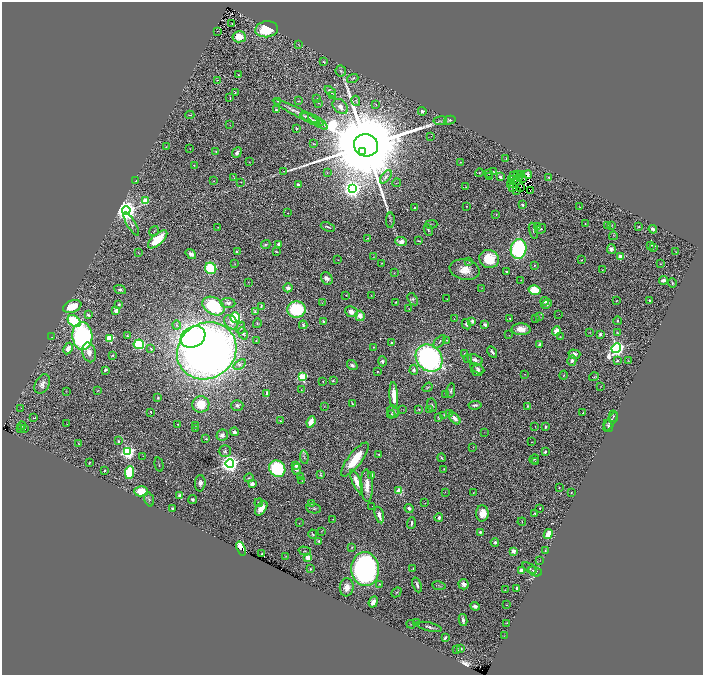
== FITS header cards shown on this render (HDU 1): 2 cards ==
NAXIS1  =                 1401
NAXIS2  =                 1346

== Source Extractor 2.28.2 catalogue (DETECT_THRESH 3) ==
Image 1401 x 1346 px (HDU 1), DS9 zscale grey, zoomed out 1/2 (1 PNG px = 2 x 2 image px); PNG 705 x 677 px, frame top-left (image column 1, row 1346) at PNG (2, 2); each listed source drawn as its Kron ellipse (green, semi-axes under 4 px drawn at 4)
Background 1.44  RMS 0.053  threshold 0.16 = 3 sigma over >= 5 px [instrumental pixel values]
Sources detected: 423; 50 cannot appear on this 1/2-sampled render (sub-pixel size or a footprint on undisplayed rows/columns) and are neither listed nor drawn; the other 373 listed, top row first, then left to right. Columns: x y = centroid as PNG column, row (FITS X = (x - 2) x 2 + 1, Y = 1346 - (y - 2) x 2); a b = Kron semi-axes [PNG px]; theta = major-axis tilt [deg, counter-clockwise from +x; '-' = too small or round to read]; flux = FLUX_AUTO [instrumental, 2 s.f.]
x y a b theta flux
232 24 2 1 - 77
267 29 11 8 9 390
218 31 2 1 - 4.1
239 37 7 5 -5 220
299 45 3 2 - 4.4
324 62 4 2 - 10
341 71 5 5 - 17
238 75 2 1 - 7
353 78 6 3 19 11
217 80 2 1 - 3.9
330 91 6 3 -39 34
235 92 3 2 - 7.7
332 95 4 3 - 9.5
230 98 2 2 - 13
317 99 2 2 - 5.7
278 101 3 2 - 5.3
298 101 3 2 - 7.8
356 101 5 3 - 12
319 103 3 3 - 6.8
376 104 3 2 - 3.7
340 106 9 6 -46 64
276 110 3 3 - 25
296 111 26 4 -26 78
422 111 4 4 - 35
190 115 4 2 - 6.9
309 118 9 4 -21 43
313 120 12 4 -24 47
450 120 6 3 16 20
440 121 7 4 7 19
318 122 12 3 -35 25
230 125 2 2 - 4
297 129 3 2 - 9.9
431 136 2 1 - 2.5
313 144 3 2 - 4.7
366 145 12 11 - 340000
166 147 2 1 - 4.7
190 149 2 1 - 3
216 151 3 3 - 9.2
237 152 5 3 - 38
363 152 3 3 - 6900
506 159 2 1 - 3
249 162 3 2 - 5
460 162 3 2 - 4.9
194 166 4 2 - 7.4
284 171 3 2 - 5.9
493 172 4 3 - 8.9
327 173 3 2 - 4.7
479 173 4 3 - 9
489 173 2 2 - 9.7
518 175 2 1 - 0.72
522 175 2 1 - 4
528 175 4 3 - 27
514 176 2 1 - 7.3
386 177 8 4 53 26
490 177 2 1 - 3.4
500 177 4 3 - 31
519 177 2 1 - 4.8
548 177 4 3 - 10
234 178 2 2 - 4
522 178 2 1 - 2.1
513 179 2 1 - 7.8
511 180 2 1 - 0.87
136 181 2 2 - 7.5
214 181 2 1 - 3.6
241 182 3 2 - 5.4
397 183 4 1 - 5.4
298 184 2 2 - 74
511 185 2 1 - 3.1
466 187 2 2 - 5.1
512 188 3 1 - 0.69
520 188 3 1 - 1.9
352 189 4 4 - 7200
530 190 2 1 - 1
517 191 3 1 - 4.3
145 200 3 2 - 290
522 205 2 2 - 34
466 206 2 2 - 4.6
579 207 2 1 - 3.5
415 208 3 2 - 10
126 210 4 4 - 13000
288 213 2 2 - 3.9
496 214 2 2 - 4.9
390 220 8 3 88 17
131 224 13 4 -59 32
431 224 6 2 1 7.8
585 224 2 2 - 4.8
612 225 4 2 - 5
538 226 3 3 - 8.3
608 226 2 1 - 2.9
218 227 2 2 - 4.6
328 227 7 2 -21 19
639 227 2 2 - 8.1
541 229 6 3 33 15
653 229 4 3 - 33
428 230 6 3 -66 14
154 231 5 2 - 9.2
533 231 8 2 -77 12
613 236 4 3 - 11
368 238 3 3 - 6.4
158 239 12 5 42 290
418 241 4 1 - 7.7
401 242 6 4 -3 90
266 244 5 3 - 13
279 244 3 3 - 34
650 245 4 3 - 13
653 248 4 1 - 7.7
519 249 10 7 78 1800
611 249 5 4 - 37
276 251 3 2 - 8.4
138 252 2 1 - 3.8
237 252 2 2 - 29
676 252 3 2 - 4.2
191 254 5 4 - 53
620 256 2 2 - 280
373 257 3 2 - 4.2
489 259 10 9 - 350
338 260 2 1 - 3.2
581 260 3 2 - 4.7
469 262 3 3 - 7
382 263 2 2 - 4.6
235 264 3 2 - 4.3
660 264 2 1 - 3.8
534 266 3 2 - 8.4
211 268 6 5 - 680
465 270 15 10 -12 160
602 270 3 2 - 5.7
507 272 3 2 - 18
394 273 3 2 - 6.3
327 279 7 5 -60 60
521 280 2 2 - 3.5
663 280 4 3 - 39
248 282 2 1 - 3.6
672 283 5 3 - 13
288 288 4 4 - 67
482 288 2 2 - 3.6
120 290 6 4 -23 26
534 290 6 4 -16 350
346 295 2 1 - 4
371 295 3 2 - 4.5
413 299 7 4 -57 22
447 299 2 1 - 4.4
545 301 4 4 - 38
616 301 3 2 - 6.6
650 301 3 2 - 17
396 302 4 2 - 9
228 303 7 5 -7 33
322 303 4 3 - 9.9
119 304 2 2 - 15
547 304 5 3 - 30
213 306 12 8 -30 660
72 307 10 6 21 240
261 307 4 1 - 9.8
296 309 9 8 - 730
409 309 3 2 - 4.3
116 310 2 2 - 180
255 312 3 3 - 15
351 312 7 5 -25 65
559 314 2 1 - 2.1
88 315 4 3 - 20
360 316 5 4 - 92
539 317 3 3 - 6.9
235 318 5 5 - 460
510 318 2 1 - 6.1
454 319 3 2 - 4.6
535 319 2 2 - 2.8
74 321 7 5 -38 550
324 321 3 2 - 31
472 321 3 3 - 38
617 321 4 3 - 11
231 322 8 6 -50 46
257 323 5 3 - 9.9
466 324 5 3 - 31
177 325 4 3 - 15
303 325 4 3 - 18
485 325 2 2 - 110
240 328 6 3 68 14
521 329 9 6 -1 130
556 331 5 4 - 140
590 332 2 2 - 4.6
617 332 3 2 - 8
243 333 6 4 -70 23
600 334 3 3 - 37
509 335 2 2 - 4.5
82 336 14 10 -86 2200
127 336 4 3 - 9
560 336 3 2 - 4.1
51 337 2 1 - 3.1
193 337 13 10 29 3500
109 339 3 3 - 830
447 340 3 2 - 5
256 341 2 2 - 8.8
439 342 8 3 48 15
391 343 2 2 - 16
139 344 5 5 - 840
539 344 4 3 - 36
373 347 3 2 - 6.2
616 348 5 4 - 5000
68 349 6 4 62 83
151 349 4 2 - 9
207 351 31 27 35 11000
89 352 10 6 -77 95
492 352 6 3 -60 29
464 353 3 2 - 5.5
574 354 6 4 -16 46
113 355 3 2 - 7.8
429 358 14 12 -46 2900
468 359 4 2 - 9.3
475 360 8 5 -19 46
628 360 3 2 - 4
382 361 5 4 - 32
572 361 5 4 - 35
617 361 4 3 - 18
240 365 7 4 35 27
352 365 5 4 - 30
477 368 8 4 -29 27
105 370 4 3 - 19
414 370 5 4 - 39
478 370 6 5 - 36
377 371 2 2 - 9.6
524 374 3 2 - 3.4
564 375 5 2 - 8.8
302 377 3 3 - 1200
594 377 5 2 - 12
333 380 3 3 - 11
323 381 2 2 - 5.6
42 384 10 7 62 64
428 387 5 2 - 7.9
600 387 2 1 - 2.8
301 390 2 1 - 2.9
66 391 3 2 - 5.5
97 391 4 2 - 6.2
451 391 7 3 79 27
267 393 4 3 - 41
446 394 4 2 - 6.1
394 395 13 4 -87 170
158 398 3 2 - 9.8
201 404 8 8 - 250
352 404 4 2 - 15
237 405 6 5 - 32
432 405 7 4 -79 22
475 405 6 2 8 28
324 406 3 2 - 4.3
528 406 4 3 - 11
21 408 2 1 - 5.4
403 409 3 1 - 4
419 409 3 3 - 8.5
430 410 3 2 - 5.5
393 411 6 5 - 43
151 412 2 2 - 28
583 413 2 2 - 13
391 414 4 3 - 13
449 414 4 3 - 14
444 415 4 2 - 8.4
613 416 6 3 -79 16
439 417 3 2 - 12
34 418 3 2 - 5.1
455 418 7 4 -47 64
280 421 3 2 - 6.9
311 422 6 4 68 130
611 422 11 4 58 37
67 424 2 1 - 4.7
178 424 3 2 - 14
196 425 3 2 - 6.1
22 426 4 3 - 5.9
535 426 2 1 - 2.6
545 426 3 2 - 19
608 426 6 3 -69 18
20 428 3 2 - 15
195 428 3 2 - 7.1
24 429 2 1 - 5
234 432 4 3 - 31
484 432 2 1 - 2.6
222 435 6 5 - 45
206 439 4 2 - 8.4
118 441 3 2 - 11
532 442 2 1 - 3.6
78 443 2 2 - 5.1
473 447 3 2 - 3.2
225 451 6 6 - 24
128 452 4 4 - 3000
545 452 3 2 - 25
379 454 4 3 - 8.1
143 456 2 2 - 3.5
304 457 7 4 -83 19
441 458 4 2 - 14
355 459 21 7 52 340
534 459 5 3 - 12
535 461 3 2 - 4.8
89 463 3 2 - 7.1
230 463 4 4 - 7500
159 465 7 2 -76 7.6
296 465 2 2 - 210
277 469 9 7 -45 860
297 469 6 4 -86 30
444 469 4 3 - 8.2
104 471 3 2 - 13
129 472 6 4 79 660
321 475 2 2 - 23
372 475 2 2 - 85
300 477 2 2 - 2.9
249 478 5 3 - 13
302 481 2 2 - 4.4
356 482 12 4 -66 140
200 483 8 5 87 42
252 484 2 2 - 210
367 486 16 6 -88 130
559 488 2 1 - 5
141 491 7 5 -2 200
399 491 3 3 - 440
445 492 2 2 - 5
571 492 2 1 - 4.9
473 493 3 2 - 4.2
180 495 2 2 - 200
149 499 7 4 -72 22
193 499 4 3 - 22
259 503 4 4 - 19
311 503 3 3 - 6.9
425 503 2 1 - 3.6
372 506 2 1 - 2.4
172 508 2 2 - 38
261 508 8 5 54 120
314 508 7 5 -9 22
409 508 4 4 - 34
539 508 2 2 - 14
482 513 8 6 87 140
535 513 2 2 - 12
379 515 8 3 -75 84
439 517 4 4 - 23
333 519 2 1 - 5.3
522 522 4 2 - 6.6
299 523 2 1 - 3.1
411 523 6 3 86 27
321 531 2 2 - 4.7
480 532 3 2 - 24
313 534 4 2 - 15
548 534 5 3 - 240
319 541 3 3 - 23
495 542 4 3 - 22
352 547 4 2 - 10
241 548 7 3 -71 210
305 551 6 3 -15 9.6
513 551 2 2 - 200
545 551 2 2 - 7.5
262 554 2 2 - 10
286 556 2 1 - 3
308 557 3 2 - 270
540 560 2 1 - 2.5
530 568 8 3 -37 22
310 569 3 2 - 11
365 569 17 14 -85 4000
413 569 4 3 - 9.9
521 570 3 3 - 70
535 571 7 4 -24 48
379 584 4 4 - 13
463 584 5 5 - 44
417 585 8 3 -69 31
439 586 7 3 -10 15
347 587 9 7 83 78
517 588 3 2 - 21
505 590 2 2 - 5.4
396 592 5 3 - 12
373 602 5 4 - 62
507 605 2 1 - 5.9
475 606 5 4 - 39
463 620 6 3 -78 38
417 622 3 2 - 7.9
506 623 3 1 - 3.1
411 624 4 2 - 6.4
429 627 13 3 -14 36
504 636 2 1 - 3.7
445 638 4 2 - 24
460 649 3 3 - 26
457 650 4 2 - 9.1
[50 sub-pixel or undisplayed-footprint detections neither listed nor drawn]